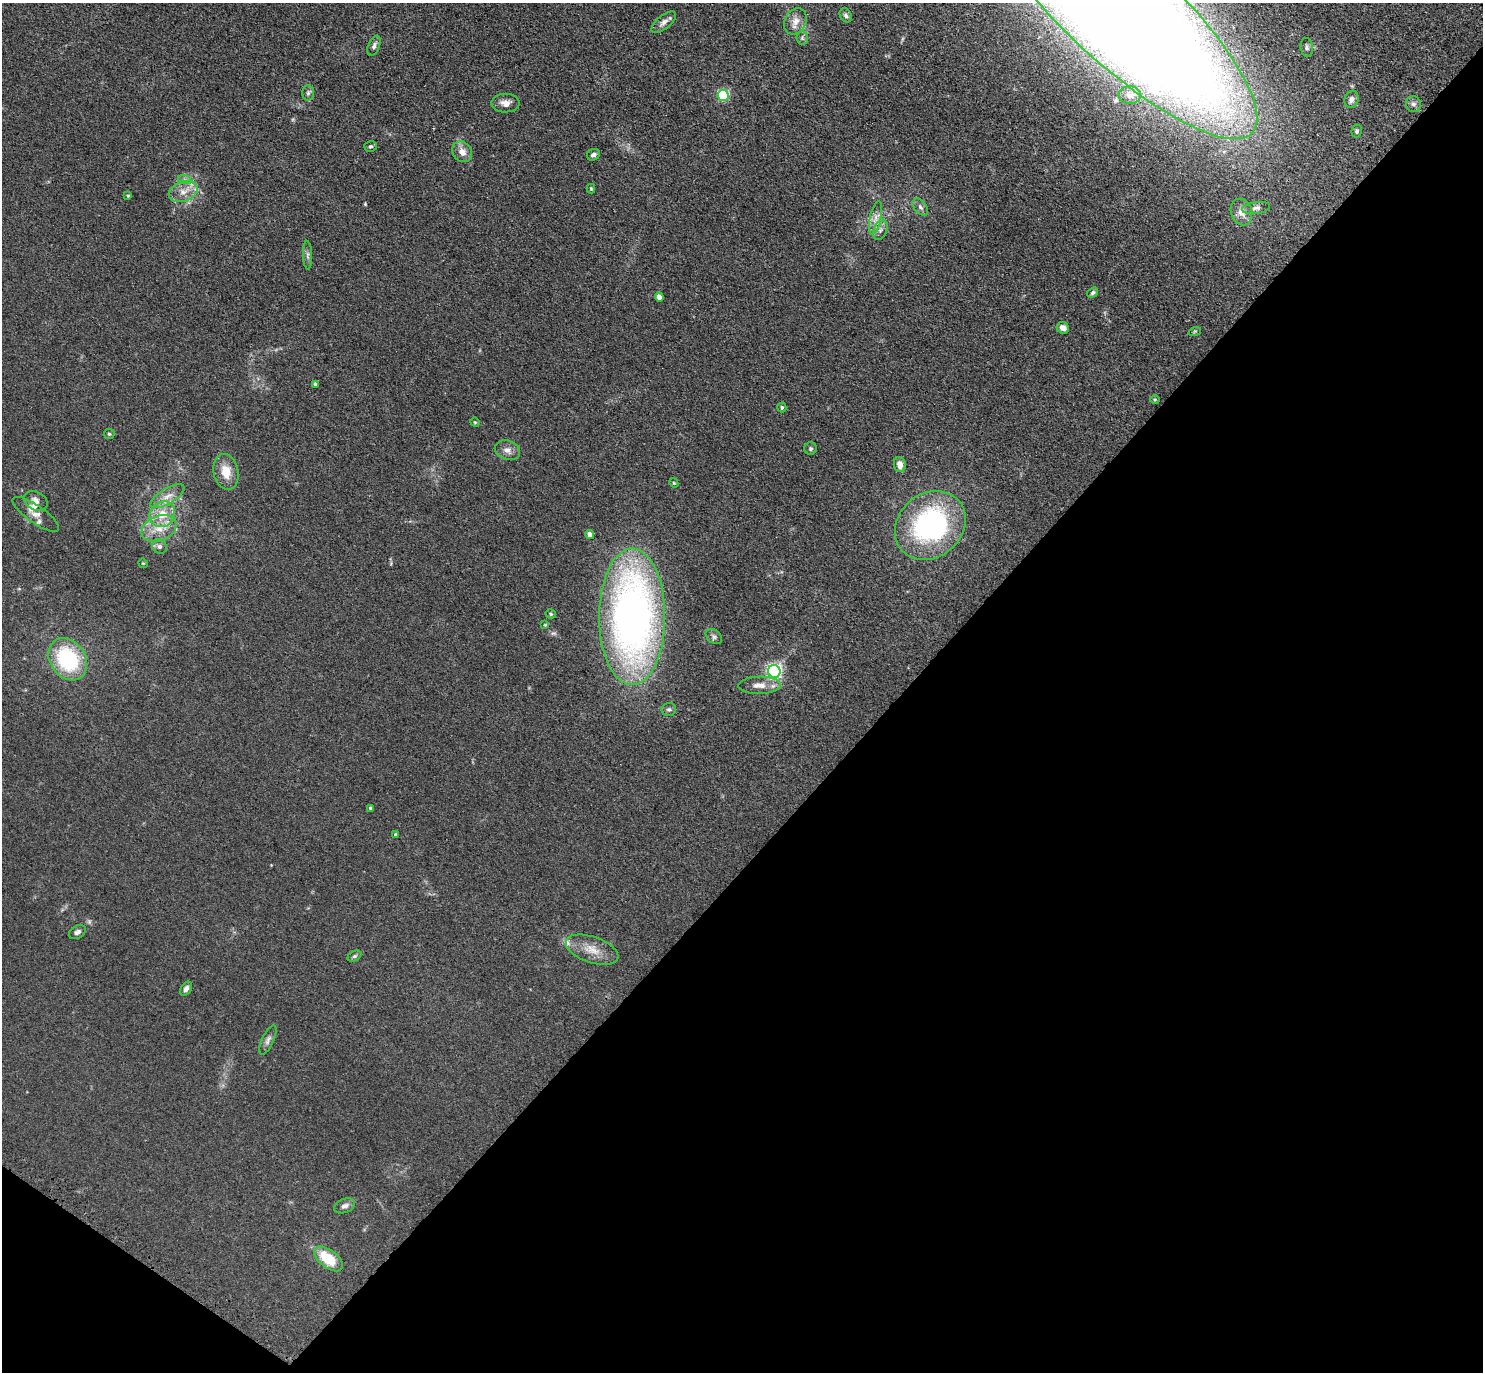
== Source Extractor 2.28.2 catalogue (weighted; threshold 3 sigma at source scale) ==
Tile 15 of 4 x 4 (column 3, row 4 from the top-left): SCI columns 3010-4490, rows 354-1723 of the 6001 x 6022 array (HDU 1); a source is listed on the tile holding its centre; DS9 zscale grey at full resolution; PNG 1485 x 1374 px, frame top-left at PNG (2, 3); each listed source drawn as its Kron ellipse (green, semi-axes under 4 px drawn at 4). Shown black and unused: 41% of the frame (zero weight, under 3 of 4 exposures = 4% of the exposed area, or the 3 px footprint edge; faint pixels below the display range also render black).
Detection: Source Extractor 2.28.2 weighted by HDU 2 'WHT'; one run over the whole footprint, this tile lists its part. Background 0.0394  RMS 0.0046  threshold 0.0208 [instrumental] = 3 sigma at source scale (4.5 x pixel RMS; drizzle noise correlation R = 1.50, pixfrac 1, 0.05/0.05 arcsec/px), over >= 5 px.
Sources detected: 70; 3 inside a brighter listed object's ellipse — not listed separately; the other 67 listed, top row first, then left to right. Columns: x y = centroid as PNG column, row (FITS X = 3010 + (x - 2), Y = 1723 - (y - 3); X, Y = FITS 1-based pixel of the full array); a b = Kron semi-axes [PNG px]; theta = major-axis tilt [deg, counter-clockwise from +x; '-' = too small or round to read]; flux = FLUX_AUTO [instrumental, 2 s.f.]
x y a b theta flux
1118 8 183 53 -43 2100
846 15 7 5 -58 1.2
795 21 14 10 62 4.2
664 22 15 6 39 2.3
802 38 6 6 - 0.97
374 46 10 5 67 1.4
1307 47 9 6 -83 1.2
308 93 7 6 - 1.2
1130 95 11 9 -4 2.8
723 96 5 5 - 41
1352 99 9 7 71 1.9
506 103 14 9 0 3.2
1413 104 8 7 - 1.6
1357 131 6 5 - 0.76
370 146 6 5 - 0.78
462 152 11 9 -55 3.7
593 155 6 5 - 1.4
185 180 7 4 -18 0.96
591 189 5 4 - 0.47
183 192 15 10 22 4.8
128 196 4 4 - 0.46
920 207 10 6 -52 1.5
1256 208 14 6 7 1.9
1241 212 13 10 -73 4
875 218 17 5 77 3.2
880 230 10 6 67 2
308 255 14 4 -88 1.5
1093 293 6 4 35 0.89
659 297 4 4 - 2.9
1063 328 6 5 - 3.2
1195 331 6 4 18 0.66
315 384 4 3 - 0.78
1155 399 5 3 - 0.4
782 407 5 4 - 0.81
475 422 5 4 - 0.46
109 434 5 5 - 0.6
811 449 6 6 - 0.89
507 450 13 9 -21 2.9
900 465 7 6 - 4
226 472 18 12 -77 7.6
674 483 5 3 - 0.43
167 496 19 7 31 4.6
36 501 12 9 -27 2.9
36 514 27 8 -35 4.5
162 514 14 12 45 8.6
930 525 38 32 41 88
159 528 18 12 22 7.9
590 535 4 4 - 3.7
159 547 7 7 - 1.6
143 563 5 4 - 0.46
551 614 5 4 - 0.61
632 617 68 33 90 260
545 625 4 4 - 0.39
714 637 9 6 -40 1.3
68 659 22 17 -56 38
774 671 6 6 - 130
759 685 21 8 1 4.5
669 709 7 6 - 1.1
370 808 4 3 - 0.59
396 835 4 3 - 1
77 932 9 6 31 1.6
592 950 27 13 -19 7.6
354 956 7 5 27 0.92
186 989 7 5 57 1.6
268 1040 16 6 65 1.9
344 1206 11 7 23 1.7
329 1259 17 8 -37 15
Overlapping masked pixels (flux is a lower limit): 1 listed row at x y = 1118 8
Isophote crosses this tile's border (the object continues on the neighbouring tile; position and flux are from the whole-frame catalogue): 1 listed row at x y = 1118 8